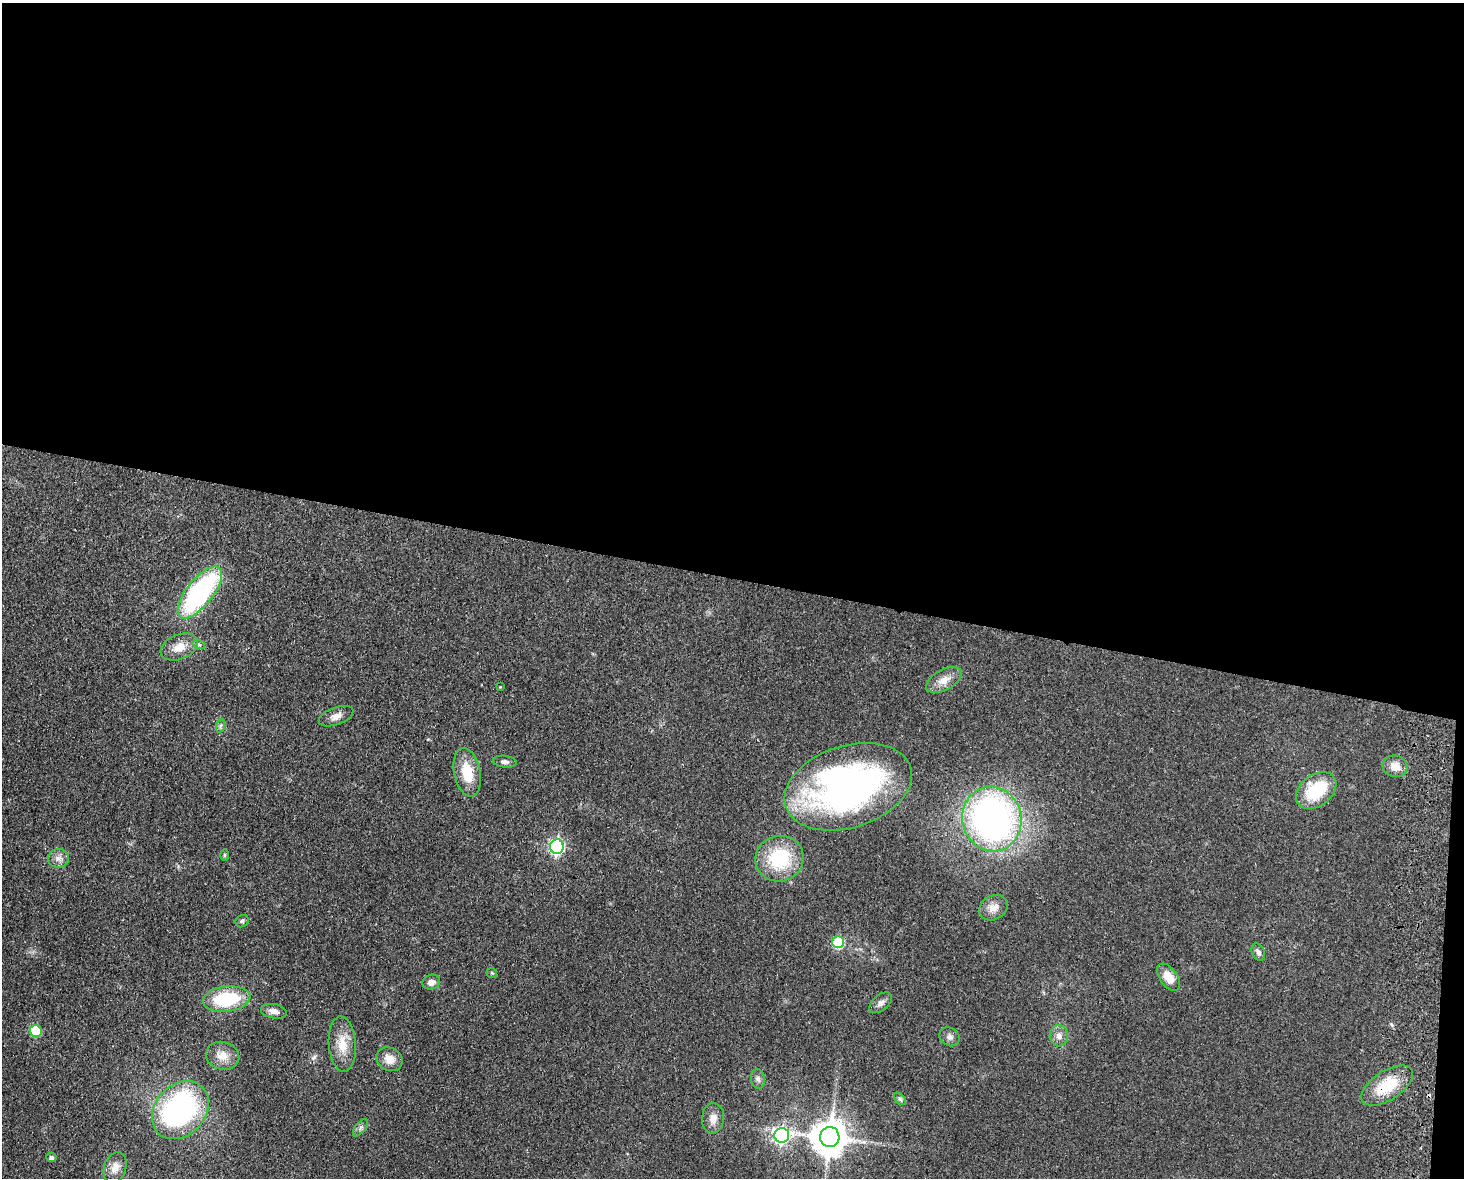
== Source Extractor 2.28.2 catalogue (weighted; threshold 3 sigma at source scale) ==
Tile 3 of 3 x 4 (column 3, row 1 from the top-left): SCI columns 3095-4556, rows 3538-4713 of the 4838 x 4724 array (HDU 1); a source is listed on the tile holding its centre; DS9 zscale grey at full resolution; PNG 1466 x 1180 px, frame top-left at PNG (2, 3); each listed source drawn as its Kron ellipse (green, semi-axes under 4 px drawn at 4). Shown black and unused: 50% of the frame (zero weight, under 2 of 3 exposures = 3% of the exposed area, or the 3 px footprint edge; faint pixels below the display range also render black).
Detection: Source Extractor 2.28.2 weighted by HDU 2 'WHT'; one run over the whole footprint, this tile lists its part. Background 0.0998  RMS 0.0086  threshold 0.0385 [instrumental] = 3 sigma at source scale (4.5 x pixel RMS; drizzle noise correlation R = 1.50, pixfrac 1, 0.05/0.05 arcsec/px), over >= 5 px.
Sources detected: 44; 1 cosmic-ray / hot-pixel residue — neither listed nor drawn; the other 43 listed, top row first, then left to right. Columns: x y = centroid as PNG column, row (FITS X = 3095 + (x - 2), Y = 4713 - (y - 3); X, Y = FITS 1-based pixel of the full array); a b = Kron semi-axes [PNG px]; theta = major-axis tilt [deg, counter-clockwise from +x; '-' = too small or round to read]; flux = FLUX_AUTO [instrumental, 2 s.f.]
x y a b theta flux
200 593 31 13 51 140
199 645 6 4 -18 1.2
179 647 19 12 23 12
944 680 19 10 28 10
500 687 3 3 - 0.58
336 716 18 8 20 6.2
220 726 7 4 71 1.7
505 762 12 6 -6 3
1395 766 12 10 -16 8.6
467 772 24 13 -79 23
848 787 65 41 18 310
1316 790 22 15 37 43
992 819 32 29 -76 350
557 846 7 6 - 180
225 855 6 4 90 1.1
59 858 10 9 - 4.9
780 859 24 23 - 51
993 908 15 12 29 8.1
242 921 7 6 - 1.8
838 942 6 5 - 52
1258 952 9 6 -66 3.2
492 973 5 5 - 1.2
1169 977 15 8 -54 11
431 982 9 7 21 5
227 999 24 12 7 49
881 1003 13 8 41 3.9
274 1011 13 7 -11 4.6
36 1031 6 6 - 35
1059 1036 10 9 - 5.6
950 1037 11 9 -34 3.7
342 1044 28 13 -85 17
223 1056 17 14 -15 11
389 1059 13 11 -34 9.1
758 1079 10 7 -82 3
1387 1086 29 14 33 32
900 1099 7 4 -45 1.7
180 1110 32 25 47 180
713 1118 15 11 86 7.9
361 1128 10 5 51 2.6
782 1135 7 7 - 240
830 1137 10 9 - 2000
51 1157 5 4 - 2.5
115 1168 16 11 71 9.1
Overlapping masked pixels (flux is a lower limit): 1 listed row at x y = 1387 1086